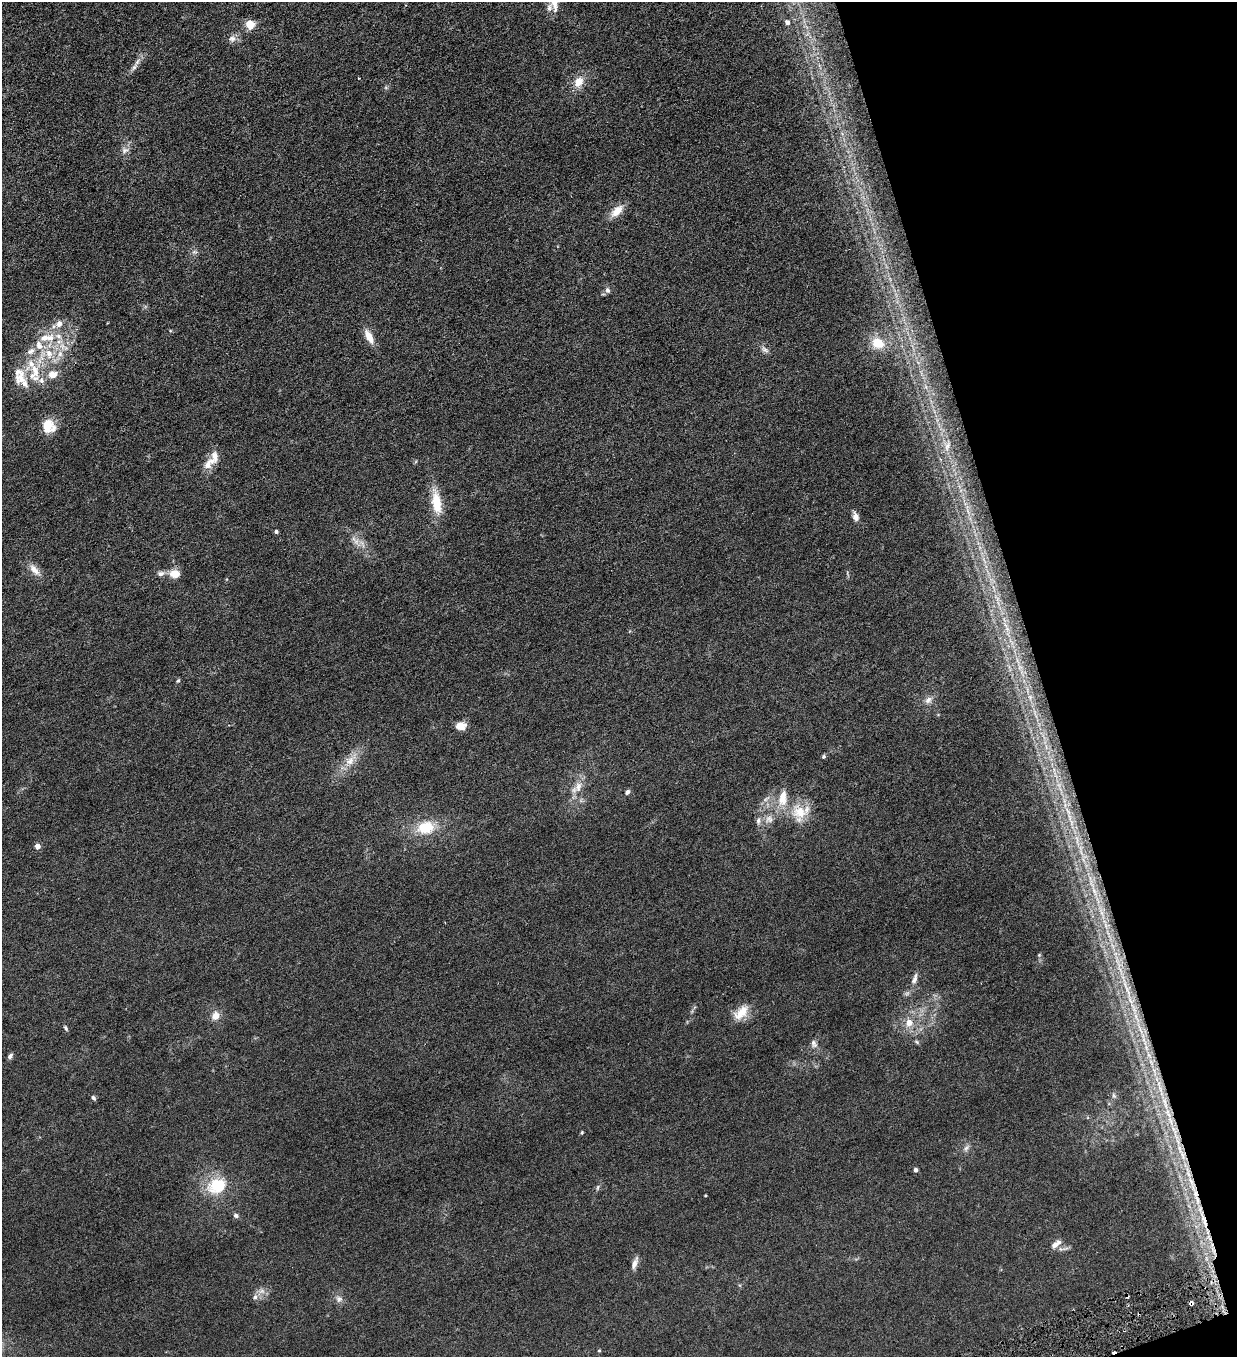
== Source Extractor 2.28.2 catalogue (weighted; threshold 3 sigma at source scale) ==
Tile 12 of 4 x 4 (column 4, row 3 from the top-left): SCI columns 3985-5219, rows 1356-2710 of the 5372 x 5421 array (HDU 1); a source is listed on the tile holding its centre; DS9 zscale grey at full resolution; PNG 1239 x 1359 px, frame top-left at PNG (2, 2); no overlay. Shown black and unused: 16% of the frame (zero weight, under 3 of 6 exposures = <1% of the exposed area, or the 3 px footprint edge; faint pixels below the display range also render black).
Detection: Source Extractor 2.28.2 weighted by HDU 2 'WHT'; one run over the whole footprint, this tile lists its part. Background 0.0136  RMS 0.0032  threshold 0.0131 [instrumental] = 3 sigma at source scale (4.09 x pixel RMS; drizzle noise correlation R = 1.36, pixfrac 0.8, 0.05/0.05 arcsec/px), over >= 5 px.
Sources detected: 90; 1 cosmic-ray / hot-pixel residue — not listed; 10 inside a brighter listed object's ellipse — not listed separately; the other 79 listed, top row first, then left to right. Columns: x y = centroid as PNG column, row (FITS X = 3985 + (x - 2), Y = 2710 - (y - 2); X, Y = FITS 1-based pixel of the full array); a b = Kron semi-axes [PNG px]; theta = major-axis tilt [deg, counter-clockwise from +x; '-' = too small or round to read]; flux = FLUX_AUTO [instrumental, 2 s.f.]
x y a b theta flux
549 7 12 7 67 1.1
787 22 5 4 - 1.2
250 24 9 9 - 3.8
232 38 10 8 12 1.4
134 67 11 5 65 1.1
578 82 14 10 52 3.4
386 88 6 4 -19 0.37
125 150 11 8 31 1.4
617 211 17 9 43 3.6
194 252 8 4 0 0.6
607 290 8 6 -57 0.81
59 324 9 8 - 1.9
369 337 16 7 -62 3.6
49 338 15 11 2 4.3
878 343 15 12 -23 4.8
765 350 11 6 -42 1
49 354 14 10 -82 4.3
60 354 11 8 69 2.4
35 370 27 10 -72 6.2
52 374 10 8 16 3.1
21 378 25 16 70 5.9
48 426 16 15 - 5.4
947 446 10 6 70 1.2
208 465 19 10 61 2.9
436 502 28 11 -81 7.4
855 517 11 7 -74 1.4
276 531 4 4 - 0.65
356 541 10 7 -35 1.7
34 570 18 8 -49 2.6
161 574 10 7 8 1.2
175 574 9 7 -8 4.2
1007 629 7 4 -71 0.81
178 680 6 4 61 0.41
1030 697 7 5 -46 0.79
928 700 11 8 44 1.4
460 726 9 7 2 3.8
823 757 5 5 - 0.43
350 760 21 9 53 3.9
578 787 18 10 75 3.2
627 792 7 5 41 0.79
783 798 23 11 83 4.7
800 812 23 19 -80 7.3
1070 817 11 4 -77 1.2
769 819 11 10 - 1.9
758 821 9 6 81 0.87
426 828 22 16 13 8.5
37 846 5 4 - 2.1
1094 891 14 5 -68 1.9
1106 925 9 4 -81 1.1
1039 955 5 4 - 0.33
915 979 15 6 73 1.5
1127 988 35 4 -67 3.5
743 1011 20 15 57 4.2
215 1016 11 10 - 2.2
909 1023 11 10 - 2.9
66 1028 8 4 -55 0.51
917 1042 7 4 -32 0.43
814 1043 12 7 -68 1.2
10 1056 7 5 48 0.84
1113 1095 6 4 -71 0.39
93 1098 6 5 - 0.63
1166 1105 11 4 -76 1.2
1174 1130 14 4 -59 1.5
582 1132 5 4 - 0.33
966 1148 10 5 65 0.88
1183 1155 10 3 -69 0.99
916 1170 4 4 - 0.99
1191 1181 11 4 -60 1.3
218 1186 14 11 13 13
597 1187 8 4 80 0.48
705 1195 4 2 - 0.22
236 1215 7 5 -20 0.76
1204 1220 26 5 -72 3.6
1056 1244 15 6 36 1.7
634 1263 16 6 69 1.6
255 1297 7 6 - 0.91
339 1299 9 9 - 1.2
1191 1303 4 4 - 1
599 1350 4 4 - 0.3
Overlapping masked pixels (flux is a lower limit): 6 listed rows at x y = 1127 988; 1166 1105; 1174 1130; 1191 1181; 1204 1220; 1191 1303